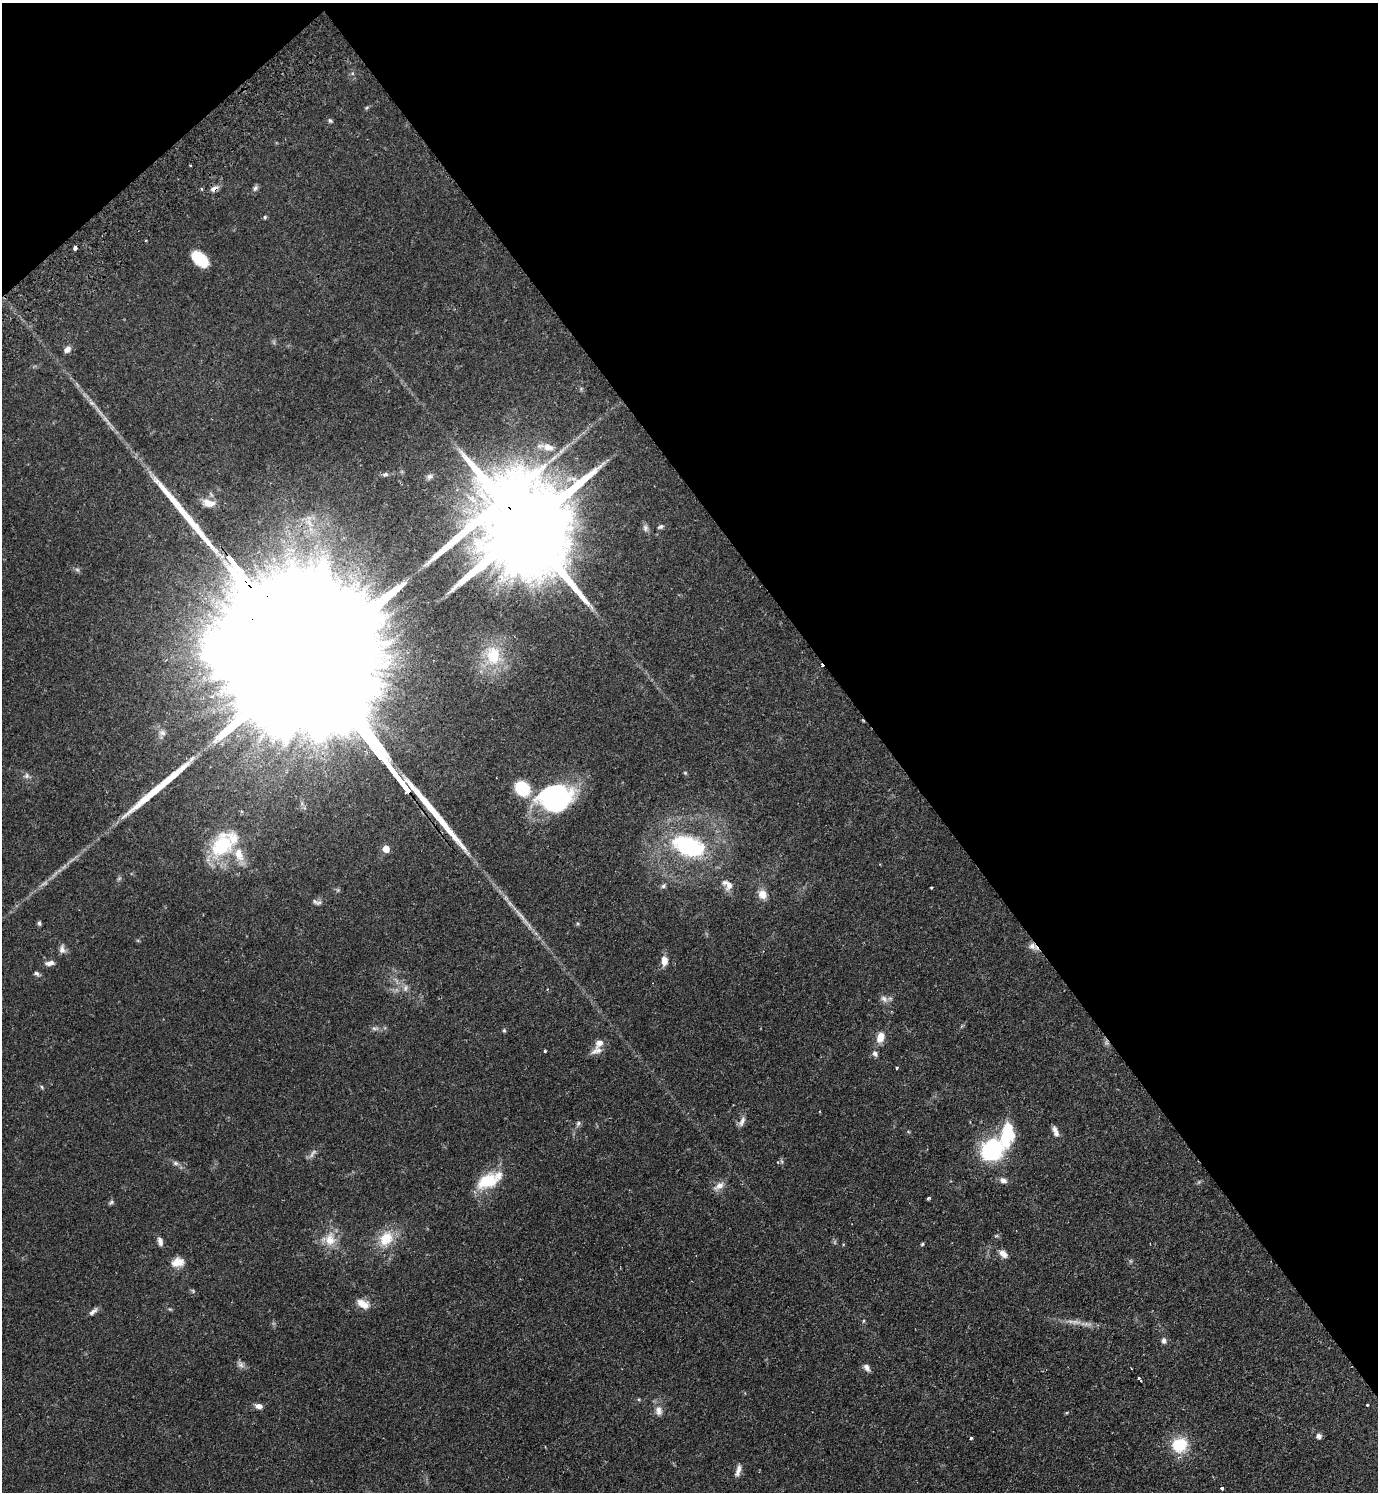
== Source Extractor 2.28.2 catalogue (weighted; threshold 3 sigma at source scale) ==
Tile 3 of 4 x 4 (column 3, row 1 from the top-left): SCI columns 2950-4325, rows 4520-6009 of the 6039 x 6055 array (HDU 1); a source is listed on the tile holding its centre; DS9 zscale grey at full resolution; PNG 1380 x 1494 px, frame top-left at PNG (2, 3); no overlay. Shown black and unused: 38% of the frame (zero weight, under 2 of 3 exposures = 3% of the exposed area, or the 3 px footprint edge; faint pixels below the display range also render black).
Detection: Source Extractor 2.28.2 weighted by HDU 2 'WHT'; one run over the whole footprint, this tile lists its part. Background 0.0499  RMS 0.0044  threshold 0.02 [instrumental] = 3 sigma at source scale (4.5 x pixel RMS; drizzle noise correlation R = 1.50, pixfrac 1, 0.05/0.05 arcsec/px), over >= 5 px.
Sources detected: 102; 5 too faint to see at this stretch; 1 inside a brighter object's white glare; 2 cosmic-ray / hot-pixel residue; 4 long thin detections or spike segments (spike, bleed or trail) — not listed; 6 inside a brighter listed object's ellipse — not listed separately; the other 84 listed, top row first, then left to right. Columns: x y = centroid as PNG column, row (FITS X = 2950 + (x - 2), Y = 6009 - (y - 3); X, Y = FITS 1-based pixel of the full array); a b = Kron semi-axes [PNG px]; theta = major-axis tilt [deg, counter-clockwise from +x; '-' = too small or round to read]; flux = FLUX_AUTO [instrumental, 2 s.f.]
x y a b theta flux
330 121 6 5 - 0.75
215 188 11 6 29 2.2
255 188 8 6 53 1.2
202 189 5 3 - 0.46
265 217 5 4 - 0.62
75 248 4 3 - 3.2
200 259 19 11 -41 12
67 349 9 7 44 2
548 447 16 11 -20 5.8
385 474 8 5 21 1.1
430 476 9 7 25 1.4
208 503 17 10 -10 4.9
309 523 19 8 -42 5.5
524 527 36 22 -52 14000
661 527 8 5 24 1
645 528 10 7 -77 1.5
77 570 7 5 -30 0.88
493 656 28 21 -85 17
313 668 171 27 -52 100000
162 733 9 7 -16 1.6
685 773 5 4 - 0.53
26 776 8 7 - 1.4
522 789 13 11 -49 20
556 797 35 26 17 66
221 846 29 20 56 29
688 846 42 23 -19 46
386 849 5 5 - 6.9
728 885 17 10 -46 3.9
663 886 7 6 - 1
931 888 3 2 - 0.36
763 894 10 9 - 4.7
315 901 11 5 -37 1.3
39 923 5 5 - 0.92
1032 946 11 8 -24 2.5
62 949 12 8 -87 1.9
664 961 12 7 90 3.8
50 963 12 6 7 2.1
36 973 8 5 -26 1.1
405 988 10 7 80 1.8
884 999 12 8 -47 2.1
375 1028 10 5 1 1.4
504 1030 5 4 - 0.55
880 1037 13 8 71 4.8
599 1043 14 9 44 3.1
545 1051 3 3 - 0.77
875 1053 7 6 - 1.5
897 1068 4 3 - 0.46
42 1087 6 4 -87 0.57
742 1122 15 7 64 2.2
578 1123 7 6 - 1.1
1055 1132 14 6 -67 2.4
1007 1134 33 16 81 20
992 1150 17 16 - 46
313 1153 17 6 53 1.8
175 1163 8 6 -16 1.2
1003 1180 9 7 -21 2
487 1181 27 17 26 16
719 1186 16 8 33 3.1
928 1198 4 3 - 0.81
111 1202 8 5 32 0.84
386 1238 24 18 60 11
329 1239 20 19 - 8.8
160 1242 11 6 -73 2
922 1244 4 4 - 0.58
1003 1254 11 7 -41 2.9
178 1262 15 11 11 5.2
193 1291 6 4 -58 0.57
363 1304 16 9 -27 4.9
93 1311 14 5 39 1.6
864 1321 5 3 - 0.5
1087 1324 16 5 6 2.2
1164 1341 8 7 - 1.5
241 1364 11 8 -53 1.7
867 1368 10 6 -57 1.9
1139 1379 6 3 -49 1.2
639 1399 5 3 - 0.44
1367 1405 3 3 - 0.53
259 1406 8 5 -12 2.5
659 1411 13 9 -79 3
1319 1436 6 5 - 1.7
971 1438 3 3 - 1.1
1180 1445 15 13 40 15
738 1470 15 6 73 2.4
1222 1488 3 3 - 1.5
Overlapping masked pixels (flux is a lower limit): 4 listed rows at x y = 215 188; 524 527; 313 668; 1032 946